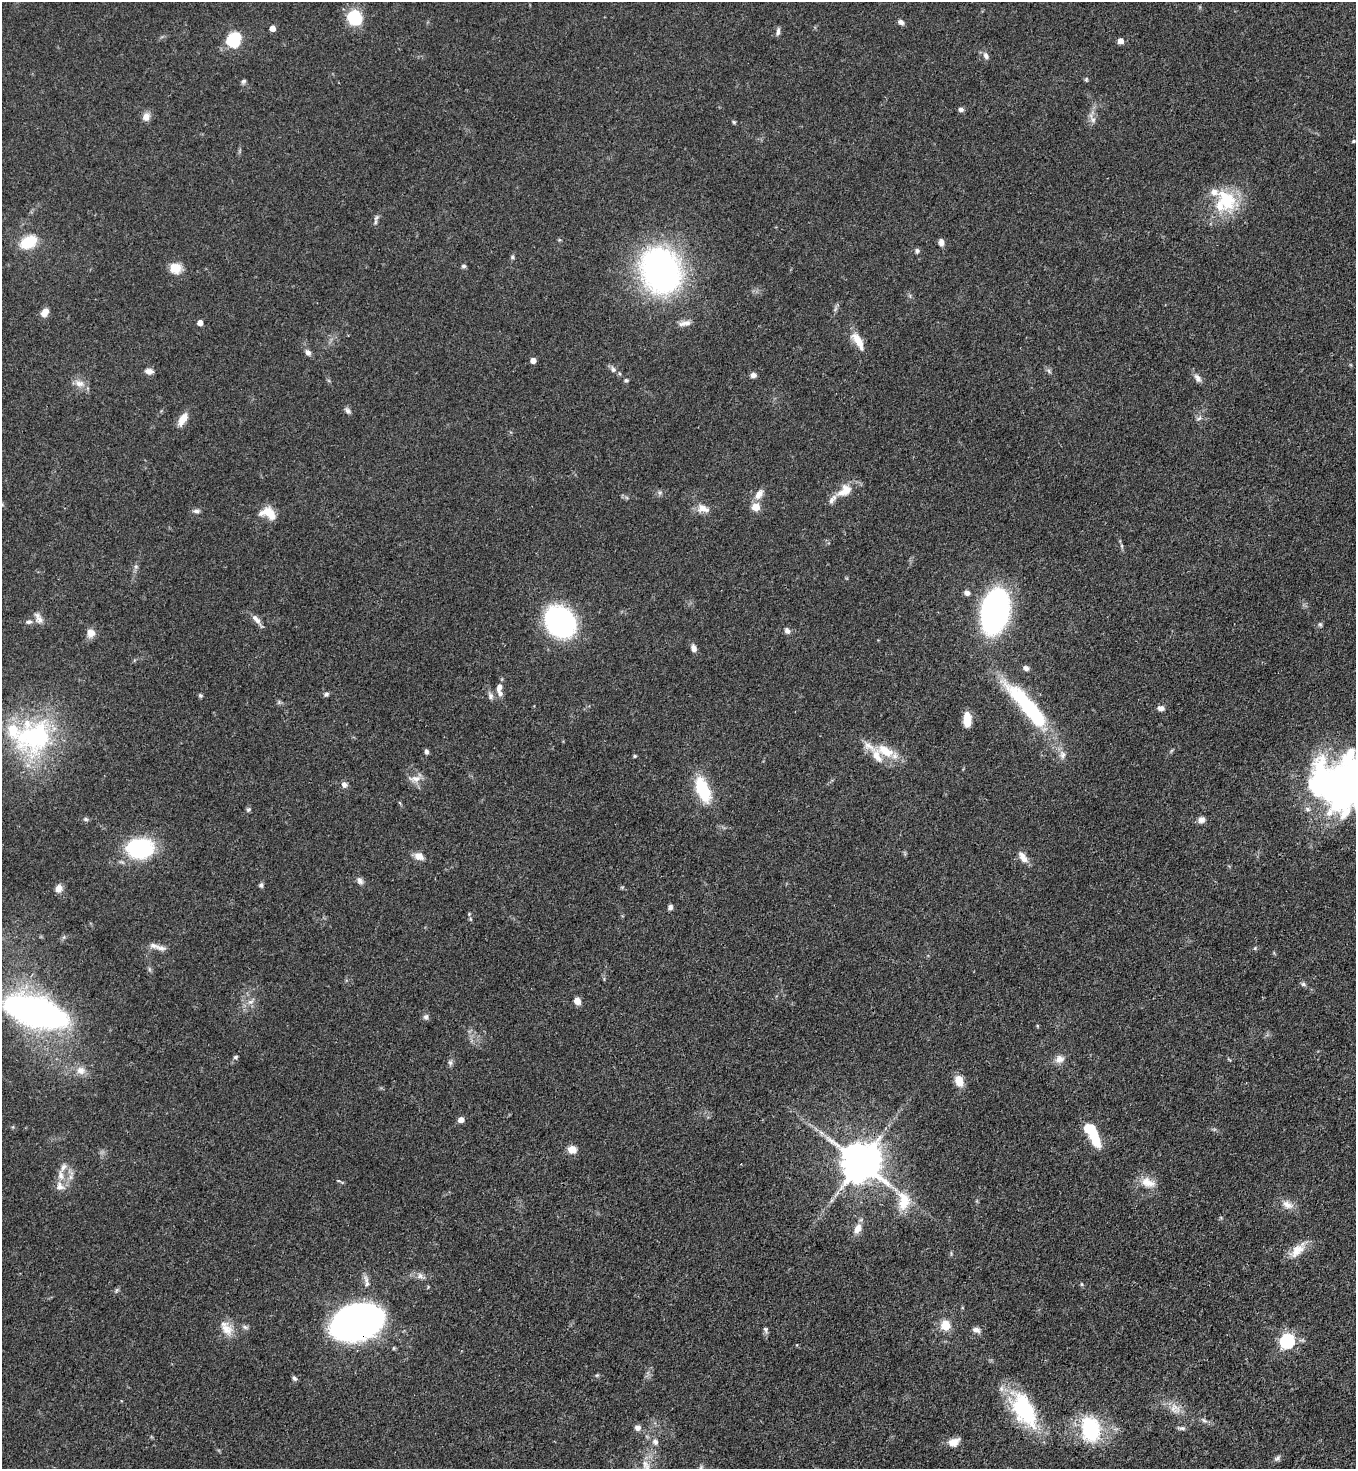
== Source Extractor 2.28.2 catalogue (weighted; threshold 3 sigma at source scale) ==
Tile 6 of 4 x 4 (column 2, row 2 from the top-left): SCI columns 1580-2933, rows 2992-4458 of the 6008 x 5986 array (HDU 1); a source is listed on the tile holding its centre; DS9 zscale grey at full resolution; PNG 1358 x 1471 px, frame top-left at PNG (2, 2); no overlay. Shown black and unused: <1% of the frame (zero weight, under 3 of 4 exposures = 7% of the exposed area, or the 3 px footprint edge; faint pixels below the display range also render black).
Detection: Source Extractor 2.28.2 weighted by HDU 2 'WHT'; one run over the whole footprint, this tile lists its part. Background 0.0641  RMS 0.0036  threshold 0.0163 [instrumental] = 3 sigma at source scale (4.5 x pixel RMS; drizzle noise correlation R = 1.50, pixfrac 1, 0.05/0.05 arcsec/px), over >= 5 px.
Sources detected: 142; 13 inside a brighter listed object's ellipse — not listed separately; the other 129 listed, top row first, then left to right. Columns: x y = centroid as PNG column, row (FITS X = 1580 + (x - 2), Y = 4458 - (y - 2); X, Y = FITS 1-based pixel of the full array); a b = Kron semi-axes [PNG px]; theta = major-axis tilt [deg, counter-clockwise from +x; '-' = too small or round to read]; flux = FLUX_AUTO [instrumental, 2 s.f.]
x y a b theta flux
354 17 16 14 -38 14
901 22 8 6 -30 1.3
272 28 4 4 - 3.1
778 31 10 5 81 1.1
233 40 8 7 - 37
1121 41 5 5 - 2.9
986 56 10 7 -63 1.4
1086 79 6 5 - 0.56
244 81 7 5 31 0.73
961 109 6 6 - 1.2
146 117 10 8 52 2.6
1093 120 9 7 -77 1.5
734 122 5 5 - 0.45
1354 141 4 3 - 0.48
1226 200 32 22 -60 18
376 218 10 5 53 1.1
28 242 13 9 29 15
941 243 8 6 -86 1.8
917 251 7 6 - 0.84
513 257 6 4 -90 0.57
463 266 6 5 - 0.71
175 268 14 12 -4 4.9
660 270 45 37 -68 110
45 312 9 7 50 3.3
200 323 4 4 - 2.7
685 323 18 6 11 2.1
858 341 24 9 -60 5.6
308 352 7 6 - 1.6
533 360 4 4 - 2.8
613 369 8 7 - 1.3
149 371 9 6 -6 1.9
1049 371 7 4 -46 0.77
753 375 7 6 - 1.4
1198 378 13 7 -54 1.8
626 380 6 5 - 0.59
79 383 14 8 -7 2.7
347 410 10 6 -51 1.1
1199 418 7 4 20 0.68
183 419 16 8 60 4.2
845 491 23 13 34 6.5
759 494 14 8 55 2.8
756 507 5 5 - 9.1
703 508 17 10 -15 3.3
196 511 9 5 -9 1.1
268 513 20 12 -19 6
1122 546 6 4 -71 0.6
136 566 6 4 -1 0.6
967 593 7 6 - 1.6
995 611 26 16 78 150
40 619 12 10 -30 2.4
256 619 15 6 -45 2.2
560 622 21 17 -50 100
1320 624 6 5 - 0.61
787 631 8 6 -58 1.3
91 633 11 10 - 2.9
694 648 8 6 -72 1.8
1026 668 8 5 -33 1.3
499 687 11 7 78 2.3
326 694 6 6 - 0.81
200 695 5 4 - 0.67
491 696 9 7 -90 1.3
1028 707 65 15 -49 44
1161 708 8 6 -13 1.7
967 719 14 7 90 6.8
34 737 60 47 30 56
885 751 27 13 -26 9.4
426 752 6 5 - 0.85
635 756 4 3 - 0.63
415 779 17 8 4 2.9
344 784 7 6 - 1.5
1340 784 52 46 29 180
703 789 28 13 -69 17
248 810 7 6 - 0.73
86 819 7 5 -21 0.69
1201 820 8 8 - 1.7
140 848 32 24 1 29
419 856 11 8 -25 3
1023 857 16 8 -54 3.1
360 881 10 7 -57 1.4
261 885 6 5 - 0.84
59 888 9 8 - 2.5
670 907 6 6 - 1
469 914 5 3 - 0.34
161 948 17 7 -10 2.1
1255 948 5 4 - 0.45
1303 984 7 5 -15 0.78
577 1001 6 6 - 3.5
251 1002 8 6 19 1.4
35 1012 39 16 -17 240
426 1017 8 7 - 1.1
235 1057 6 4 27 0.58
1060 1059 12 10 10 2.6
450 1063 8 6 -89 0.95
81 1070 13 11 -11 3.3
959 1081 13 9 -70 5
461 1120 5 5 - 3.2
1092 1133 25 9 -61 19
572 1149 10 9 - 3.2
860 1162 11 11 - 1300
63 1167 11 6 63 1.8
339 1181 6 4 -18 0.45
1148 1182 20 12 -23 5
60 1186 13 11 -67 3
904 1201 27 16 90 8.9
1288 1205 18 9 -29 3.2
858 1228 12 8 64 3.3
1297 1251 23 12 44 5.7
420 1276 9 6 -74 1.4
367 1282 20 6 -79 2.2
1082 1284 5 4 - 0.48
117 1290 7 4 70 0.62
357 1322 32 20 16 300
945 1325 10 9 - 5.6
245 1327 8 4 -44 0.84
226 1329 20 13 -58 5.1
765 1329 9 6 -72 0.84
976 1330 9 6 -16 1.7
1287 1341 6 6 - 76
597 1375 5 4 - 0.47
294 1378 7 5 -54 0.82
1175 1409 17 12 -38 4.3
1024 1410 43 22 -60 33
1204 1420 9 5 -39 1
637 1428 7 7 - 1.7
1181 1428 11 4 -6 0.92
1091 1429 21 15 -76 35
655 1442 8 7 - 1.5
953 1442 14 9 21 3.6
1277 1458 9 6 45 1
Overlapping masked pixels (flux is a lower limit): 1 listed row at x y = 357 1322
Isophote crosses this tile's border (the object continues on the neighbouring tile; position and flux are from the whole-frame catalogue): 1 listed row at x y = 1340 784